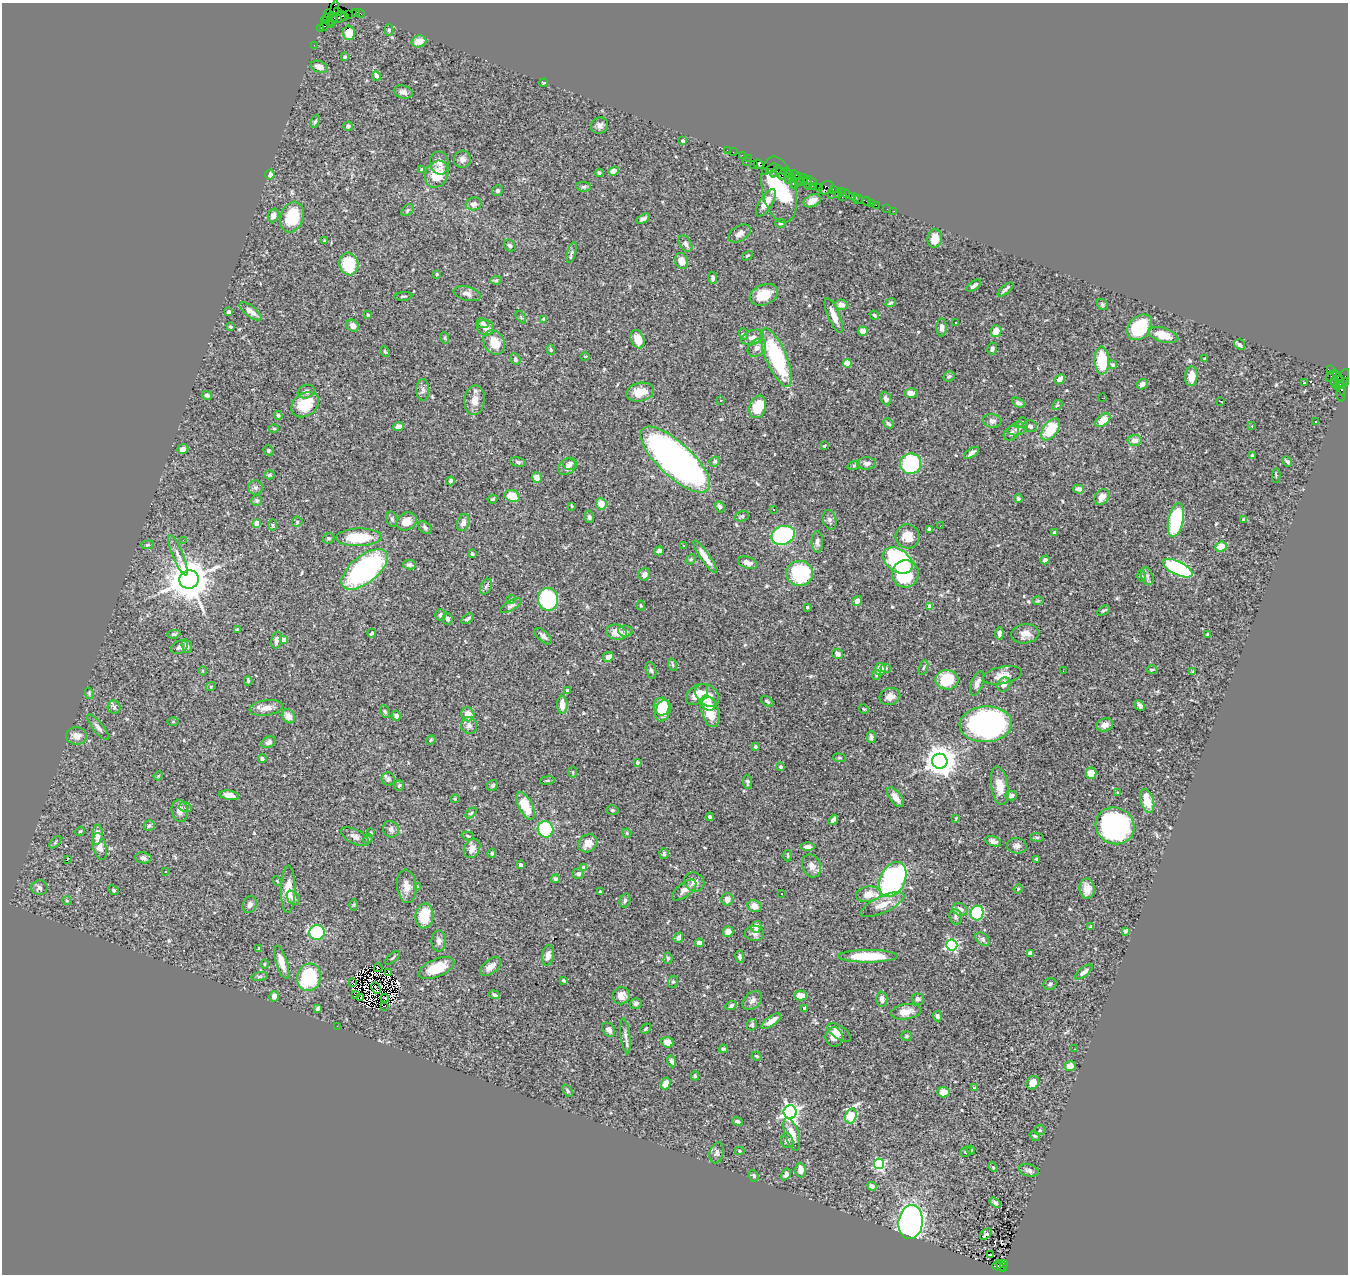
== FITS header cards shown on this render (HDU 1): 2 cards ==
NAXIS1  =                 1346
NAXIS2  =                 1272

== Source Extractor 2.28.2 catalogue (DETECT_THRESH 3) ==
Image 1346 x 1272 px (HDU 1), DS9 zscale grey, 1 PNG px = 1 image px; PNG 1350 x 1276 px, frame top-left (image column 1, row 1272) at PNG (2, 3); each listed source drawn as its Kron ellipse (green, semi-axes under 4 px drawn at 4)
Background 1.68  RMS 0.05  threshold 0.15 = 3 sigma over >= 5 px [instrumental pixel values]
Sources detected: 533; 5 with non-positive FLUX_AUTO (blend fragments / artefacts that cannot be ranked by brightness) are neither listed nor drawn; of the other 528, the 500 brightest by FLUX_AUTO listed and drawn (28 fainter detections omitted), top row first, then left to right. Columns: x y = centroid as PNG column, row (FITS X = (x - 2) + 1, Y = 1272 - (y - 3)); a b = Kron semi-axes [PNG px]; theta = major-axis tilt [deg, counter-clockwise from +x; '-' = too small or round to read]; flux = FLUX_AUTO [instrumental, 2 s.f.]
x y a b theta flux
337 12 3 3 - 89
355 12 3 2 - 94
360 13 4 2 - 64
329 14 4 2 - 71
333 14 14 3 79 490
348 15 3 2 - 110
340 17 7 5 18 710
345 17 4 3 - 140
333 19 5 3 - 260
328 20 6 3 -64 310
324 21 4 3 - 160
324 26 5 3 - 230
320 28 2 2 - 21
389 30 6 4 -88 5.6
349 33 7 6 - 45
419 41 7 6 - 29
314 45 2 2 - 27
345 57 4 3 - 5.2
319 67 9 5 -21 21
376 76 4 4 - 15
544 83 4 3 - 3.8
403 92 9 6 -14 15
315 121 7 4 65 5.7
348 126 5 4 - 7.5
600 126 9 8 - 15
683 141 4 4 - 12
727 150 2 2 - 43
733 152 2 2 - 87
742 155 2 2 - 43
748 158 2 2 - 47
462 159 9 8 - 14
746 162 2 2 - 64
439 163 11 9 -78 19
759 164 5 4 - 430
753 165 3 3 - 170
772 168 6 2 36 150
421 169 4 3 - 3.5
614 171 5 4 - 18
765 171 2 2 - 34
776 171 7 4 48 590
785 172 3 3 - 150
788 172 3 3 - 140
599 173 4 4 - 6.9
437 174 14 11 64 84
781 174 6 4 -60 320
270 175 5 5 - 15
794 175 5 3 - 280
791 178 3 2 - 110
804 179 5 3 - 140
788 180 2 2 - 75
796 181 9 3 67 920
801 181 4 3 - 160
810 181 7 3 -23 320
807 184 6 3 -74 230
812 186 2 2 - 110
584 187 7 5 -5 6.5
819 187 2 2 - 91
826 188 8 5 40 300
833 189 3 2 - 110
779 190 34 17 -78 340
497 191 5 5 - 6.5
841 192 2 2 - 140
845 193 5 3 - 200
838 194 2 2 - 110
831 195 2 2 - 63
852 196 3 2 - 120
842 197 3 2 - 88
856 197 3 3 - 72
858 200 5 2 - 44
812 201 9 6 26 23
866 201 4 3 - 180
766 203 15 6 57 33
871 203 2 2 - 24
474 204 8 6 11 12
876 205 2 2 - 53
887 209 2 2 - 21
408 210 7 5 41 6.9
894 211 2 2 - 13
273 215 7 5 69 16
292 217 15 11 71 120
643 219 8 4 26 8.3
781 223 5 4 - 4.7
740 234 12 7 31 17
935 238 9 7 83 42
325 241 3 2 - 3.5
685 244 9 6 -56 11
510 245 6 5 - 7.1
572 252 11 3 75 6.8
747 256 6 3 30 3.7
681 261 8 6 -66 30
349 264 11 9 -78 140
437 274 3 3 - 5.9
713 278 6 4 -83 8.4
496 280 5 4 - 4.6
974 286 8 4 36 10
1006 289 9 4 40 9
467 294 14 7 -14 16
764 295 15 10 23 59
403 296 9 3 3 4.6
891 303 5 4 - 5.4
841 305 6 5 - 22
1102 305 6 5 - 5.6
251 311 13 5 -38 23
229 312 4 4 - 11
368 315 3 3 - 4.3
834 315 19 6 -67 32
874 315 5 4 - 4.6
521 317 7 3 -54 4.3
543 319 4 3 - 3.4
956 322 3 3 - 13
483 323 6 5 - 5.5
353 326 7 5 -37 20
230 327 4 3 - 4.4
1139 327 14 10 46 180
486 328 8 7 - 24
941 328 9 5 -89 14
863 331 5 4 - 27
996 331 6 5 - 37
744 334 6 3 -69 3.2
1163 335 15 7 -17 47
752 337 12 7 19 17
445 338 6 3 -72 3.3
637 339 9 6 -68 42
494 342 13 10 -59 56
1240 344 6 4 -33 9.6
757 348 10 7 44 15
992 349 6 5 - 11
551 350 5 4 - 4.5
385 351 5 3 - 4.1
585 356 5 3 - 2.8
776 357 31 10 -67 320
515 359 6 5 - 6.9
1205 359 4 3 - 3.5
1102 360 14 7 -88 110
847 363 4 4 - 58
1113 365 5 4 - 5.7
1330 370 3 3 - 680
949 376 6 5 - 6.3
1191 376 10 6 84 37
1331 376 6 2 47 25
1338 377 7 3 -55 740
1060 379 5 4 - 13
1342 379 11 5 59 590
1304 382 3 3 - 21
1335 383 6 2 -72 120
1339 383 14 2 -70 510
1142 384 6 5 - 15
1343 384 7 4 41 210
423 390 11 6 -90 9.8
306 392 9 6 20 13
640 392 14 9 11 45
911 393 6 5 - 21
1341 394 8 3 90 89
207 395 5 4 - 7.6
1102 398 2 2 - 3.2
886 399 7 5 -66 12
475 400 15 10 84 31
721 400 3 3 - 10
1221 402 4 2 - 5
1018 403 7 4 -30 9.4
305 405 15 11 35 95
1057 405 5 4 - 4.5
758 407 11 8 70 85
278 415 4 4 - 6.7
1103 420 9 5 38 49
992 421 9 6 -7 14
1315 422 3 3 - 6.4
888 423 6 4 -42 6.3
1022 423 5 5 - 5.3
1030 426 7 6 - 8.7
1252 426 3 2 - 6.1
399 427 5 4 - 20
274 428 5 3 - 3.6
1018 429 10 6 16 13
1050 429 13 7 54 120
1011 433 8 6 39 13
1135 440 7 5 4 18
824 446 3 3 - 2.9
183 449 5 4 - 14
268 450 5 5 - 5.9
972 453 8 4 34 9.9
1252 455 4 3 - 3.5
675 460 45 17 -43 2200
715 461 5 4 - 5.4
518 462 7 5 -12 6.6
1287 462 5 3 - 7
867 463 9 6 2 15
570 464 7 6 - 11
911 464 10 10 - 280
854 465 6 4 19 4
567 467 9 7 40 16
269 475 5 4 - 5.1
1276 475 7 3 86 3.5
537 478 5 4 - 23
451 481 4 3 - 5.3
255 487 7 7 - 9.7
1079 489 5 4 - 10
512 496 7 6 - 65
1102 497 8 6 47 26
492 499 5 3 - 4.3
1018 499 4 4 - 6
257 500 5 5 - 6.6
601 504 6 5 - 35
572 506 3 2 - 3.1
720 507 5 4 - 8.1
773 509 3 2 - 3.7
742 516 7 5 18 5.8
589 517 6 4 -80 6.7
392 519 8 5 -77 7.2
1243 519 3 3 - 7.6
829 520 10 6 -73 11
1176 520 17 7 78 310
407 521 10 8 30 32
297 522 5 5 - 4.4
463 522 9 6 73 15
257 523 4 4 - 30
272 525 6 4 -90 4
940 526 2 2 - 5.4
425 528 7 5 -47 7.3
929 529 4 3 - 16
1055 533 3 3 - 11
783 535 12 9 21 350
908 536 12 12 - 44
359 537 23 9 2 120
329 538 6 5 - 6.2
183 540 2 2 - 7.4
817 542 11 6 90 12
147 545 6 4 6 4.3
684 546 3 3 - 3
1221 547 6 5 - 41
659 551 5 4 - 8.3
472 554 3 3 - 4.2
178 555 21 5 -68 22
705 557 19 4 -56 32
691 559 6 4 45 4.9
1045 560 5 4 - 9.1
898 561 16 11 -35 390
748 563 10 5 -18 16
409 565 6 4 -11 7.9
1178 568 16 6 -25 410
365 569 27 13 38 670
800 573 13 12 - 290
905 574 14 13 - 160
644 575 6 5 - 16
1142 576 6 4 -88 4.3
1147 576 9 6 -72 10
189 580 10 9 - 9700
486 587 8 5 63 8.1
511 599 5 3 - 2.8
548 599 11 10 - 270
857 601 5 4 - 13
1038 601 6 4 0 4.2
641 605 5 3 - 3.3
511 606 12 5 27 10
807 607 3 3 - 5
929 607 4 3 - 23
1103 611 7 3 31 4.6
440 615 6 5 - 7.7
447 619 6 5 - 9.4
467 619 7 4 31 6.8
237 630 4 3 - 4.1
626 631 7 5 -4 8.3
617 632 10 7 -14 36
372 633 4 3 - 10
999 633 6 4 87 13
174 634 6 4 9 5.9
1025 634 14 9 7 28
1207 634 3 3 - 4.3
543 636 11 5 -41 12
276 640 8 5 78 15
283 640 4 4 - 38
187 646 7 5 -74 15
179 647 9 6 30 9.9
838 654 5 5 - 14
608 657 5 4 - 18
673 665 6 4 -71 5.2
886 668 5 4 - 5.3
923 668 8 3 71 4.9
880 669 6 5 - 42
1152 669 5 3 - 3.9
651 670 8 5 -73 7.2
203 671 4 4 - 4.4
1063 671 2 2 - 3.9
1193 672 4 3 - 3.4
876 675 5 4 - 4.7
1002 675 20 8 11 32
947 680 11 9 -5 120
248 681 4 3 - 5.2
977 683 13 6 68 17
1004 684 7 6 - 21
211 686 5 3 - 3.1
567 691 3 3 - 11
89 693 6 4 -79 4
697 694 13 8 42 43
707 695 13 10 -42 47
890 696 10 8 19 19
767 701 7 4 -32 5.3
709 704 7 6 - 21
562 705 9 5 -89 31
1140 706 5 4 - 9.8
114 707 6 6 - 8.2
661 707 9 8 - 70
266 708 17 7 9 25
864 709 5 3 - 2.9
663 711 11 7 70 91
710 711 16 8 -72 84
385 712 7 4 -62 5.1
468 714 7 6 - 32
288 716 8 6 -55 23
396 716 5 4 - 11
173 722 5 4 - 3.3
986 724 26 18 3 960
469 725 9 8 - 14
1105 725 8 6 16 20
98 727 16 5 -51 13
77 736 10 8 -6 21
871 737 6 4 -89 7.2
431 740 5 4 - 3.8
269 742 7 5 27 11
755 746 4 3 - 8.5
262 758 4 4 - 5
839 758 6 3 -8 3.8
940 761 7 7 - 5200
637 763 3 3 - 7.9
781 767 3 3 - 11
573 772 6 4 -89 3.3
1091 773 6 5 - 41
158 776 5 3 - 3.2
388 779 6 6 - 9.5
547 780 7 3 9 4.3
747 782 7 4 -84 7.7
399 785 5 5 - 6.2
493 785 6 5 - 5.6
1000 786 19 8 -81 47
1118 792 4 2 - 3.1
229 795 10 4 -9 20
1011 796 6 5 - 11
896 797 11 5 -52 23
455 799 4 4 - 3.4
1147 801 12 6 -73 55
526 806 15 7 -63 86
185 807 6 5 - 7.9
612 810 6 4 -16 5.8
180 811 11 8 -79 17
471 813 6 4 44 4.5
710 817 4 3 - 5
956 818 4 4 - 3.4
833 820 5 3 - 11
149 826 6 5 - 6.9
1115 826 20 18 -29 690
391 829 8 8 - 11
546 829 8 7 - 210
80 831 5 4 - 3.4
370 833 4 3 - 4.1
627 833 4 4 - 3.5
97 835 10 5 85 28
468 836 6 3 -18 3.9
355 837 15 7 -27 18
1037 837 7 3 -8 4.6
368 839 5 4 - 4
993 841 8 5 -20 12
55 842 7 3 46 3.9
588 843 10 8 37 30
100 846 14 6 -78 25
1017 846 10 7 -5 12
807 847 7 4 0 11
472 848 10 7 62 24
492 853 5 4 - 4.6
664 854 5 5 - 6.9
788 856 6 3 -89 3.7
143 858 8 5 -9 9.8
1037 859 3 3 - 6.3
67 860 4 2 - 32
521 865 4 3 - 16
812 866 12 9 -68 22
584 868 4 4 - 33
166 871 3 3 - 7.4
578 874 6 5 - 7.9
555 879 4 4 - 6.4
893 879 18 12 65 770
277 881 5 3 - 3.3
694 882 10 9 - 20
407 886 17 9 -83 28
417 886 4 3 - 4.5
39 888 8 7 - 9.9
288 889 23 7 89 53
1018 889 5 4 - 3.7
1087 889 10 7 -87 28
114 890 6 4 -41 5.2
684 890 14 6 38 19
600 892 3 3 - 8.2
782 893 3 3 - 7.2
868 894 12 7 8 35
293 898 8 5 -53 8.8
727 899 6 6 - 18
625 900 7 5 75 7.1
67 901 5 3 - 2.8
250 905 9 6 68 13
354 905 6 4 89 4.2
882 905 24 8 25 41
754 906 7 6 - 27
960 909 8 6 -27 16
977 913 7 6 - 250
424 916 12 9 84 91
956 917 8 6 -72 8.1
1091 926 3 3 - 3.3
756 927 6 5 - 27
1125 931 4 3 - 5.9
728 932 5 5 - 26
317 933 8 7 - 230
755 933 9 7 -6 13
678 938 5 4 - 10
983 939 8 5 -40 8.3
439 941 10 7 -90 14
699 943 5 4 - 13
952 945 5 5 - 460
259 948 4 3 - 2.8
1030 953 4 4 - 14
548 955 10 6 79 18
868 956 30 6 0 140
740 957 6 4 -79 6.7
393 958 9 3 41 4.4
668 958 6 4 89 6.6
282 962 17 5 -72 40
264 964 4 3 - 3.1
491 967 12 7 39 25
378 968 4 3 - 16
437 968 19 8 23 77
388 972 3 2 - 3.4
1084 972 10 4 38 11
260 977 8 4 9 5.6
309 977 14 12 75 220
564 981 4 3 - 5.7
673 982 6 5 - 4.9
353 983 3 2 - 12
1050 984 6 6 - 7.7
376 988 6 2 -64 7.3
355 994 3 3 - 11
494 995 5 4 - 7.1
274 996 5 5 - 18
621 996 9 8 - 27
801 996 6 5 - 33
361 998 2 2 - 3.9
385 998 4 2 - 4.5
882 999 7 5 -88 16
918 999 6 5 - 8.9
752 1000 11 8 41 15
636 1004 6 5 - 7.4
384 1006 2 2 - 3.5
731 1006 6 4 29 8
318 1008 4 4 - 6.6
805 1008 4 3 - 12
906 1012 15 7 8 32
937 1016 5 4 - 8.2
771 1021 11 4 35 29
752 1025 6 5 - 5.2
337 1026 2 2 - 19
646 1029 6 4 41 4.7
609 1030 8 5 -53 15
839 1032 13 6 -35 23
625 1036 18 5 -82 14
906 1036 5 5 - 5.8
834 1037 9 8 - 27
667 1042 6 5 - 29
723 1049 4 3 - 4.6
1075 1049 3 2 - 6.6
757 1056 5 3 - 3.7
672 1061 6 4 -67 7.8
1070 1066 5 5 - 25
695 1076 4 4 - 4
666 1083 6 4 71 43
1033 1083 7 6 - 30
974 1088 4 3 - 6.3
567 1091 6 4 -53 6.2
943 1092 6 5 - 35
790 1112 6 6 - 1200
851 1116 7 5 74 230
737 1121 5 3 - 6
1040 1130 6 5 - 4.5
792 1134 17 7 -72 40
1035 1136 5 3 - 4
787 1141 7 6 - 9.6
971 1150 4 4 - 3.6
740 1151 5 4 - 5.3
966 1152 6 4 40 4.5
717 1153 11 7 76 12
879 1164 5 5 - 360
993 1167 5 4 - 4.1
801 1170 7 5 -89 23
1029 1170 10 6 -13 10
786 1174 6 4 60 11
754 1176 6 4 -70 6.3
872 1186 5 4 - 15
995 1202 6 4 -33 7
911 1222 17 12 83 1600
986 1234 7 3 43 11
990 1255 3 2 - 9
1003 1263 3 3 - 490
1001 1266 7 3 -42 340
998 1267 6 3 -19 350
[28 fainter detections neither listed nor drawn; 5 non-positive-flux detections neither listed nor drawn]